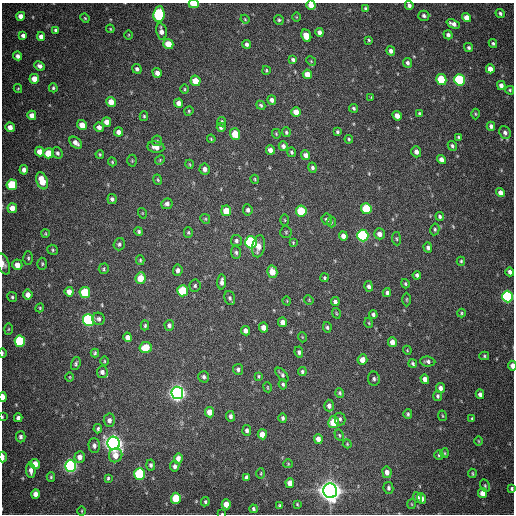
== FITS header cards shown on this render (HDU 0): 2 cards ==
NAXIS1  =                  512
NAXIS2  =                  512

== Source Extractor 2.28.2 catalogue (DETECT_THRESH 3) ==
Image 512 x 512 px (HDU 0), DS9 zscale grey, 1 PNG px = 1 image px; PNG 516 x 516 px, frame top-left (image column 1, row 512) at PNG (2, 3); each listed source drawn as its Kron ellipse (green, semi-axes under 4 px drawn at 4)
Background 599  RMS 17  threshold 52.3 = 3 sigma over >= 5 px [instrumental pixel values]
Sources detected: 268; all 268 listed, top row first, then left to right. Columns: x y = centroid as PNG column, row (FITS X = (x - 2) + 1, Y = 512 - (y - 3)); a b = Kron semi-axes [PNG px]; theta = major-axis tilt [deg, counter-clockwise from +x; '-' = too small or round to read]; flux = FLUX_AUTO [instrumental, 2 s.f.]
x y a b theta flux
194 4 5 3 - 2.5e+04
311 5 4 4 - 1.1e+04
409 5 4 4 - 3.4e+03
365 8 4 4 - 1.5e+03
500 13 5 4 - 2.5e+03
159 14 8 5 83 1.2e+05
21 16 4 4 - 8.3e+03
424 16 5 5 - 3.1e+03
296 17 5 3 - 9.7e+02
85 18 5 4 - 1.4e+03
467 18 5 4 - 1.1e+04
245 19 4 3 - 1.3e+03
279 20 5 4 - 1.8e+03
453 24 7 4 -22 6.0e+03
110 29 4 3 - 1.1e+03
55 30 4 3 - 2.2e+03
161 31 8 5 -79 6.4e+03
319 32 4 4 - 4.8e+03
23 35 4 4 - 3.9e+03
129 35 5 3 - 1.0e+03
448 35 5 4 - 3.7e+03
306 36 6 5 - 1.6e+04
41 37 4 4 - 6.1e+03
369 40 3 3 - 1.3e+03
493 43 4 4 - 2.1e+03
168 44 5 5 - 2.0e+04
246 44 4 4 - 3.3e+03
469 47 5 4 - 2.5e+03
391 51 5 4 - 4.4e+03
18 56 4 4 - 4.3e+03
293 59 4 3 - 2.5e+03
311 61 5 4 - 1.5e+03
407 63 5 4 - 2.9e+03
40 66 5 4 - 4.3e+03
137 69 5 4 - 3.0e+03
490 69 4 4 - 9.8e+03
266 70 4 3 - 1.3e+03
157 73 5 4 - 6.3e+03
307 74 5 4 - 1.2e+04
34 79 5 5 - 1.4e+04
441 79 5 5 - 5.6e+04
459 80 6 5 - 1.1e+05
195 81 5 5 - 1.9e+04
501 85 4 4 - 5.8e+03
53 88 4 4 - 1.9e+03
18 89 4 4 - 1.1e+03
185 89 5 3 - 1.2e+03
510 90 4 4 - 1.5e+03
371 97 3 3 - 9.1e+02
272 100 5 4 - 4.2e+03
111 102 5 5 - 1.4e+04
179 103 4 4 - 6.0e+03
261 105 5 3 - 1.9e+03
354 108 4 3 - 2.0e+03
189 111 5 4 - 1.4e+03
296 112 5 4 - 1.0e+04
419 114 4 3 - 1.5e+03
475 114 5 3 - 1.3e+03
32 115 4 4 - 7.8e+03
144 116 5 4 - 1.5e+03
397 116 5 4 - 8.4e+03
107 122 5 4 - 8.3e+03
222 122 4 4 - 2.1e+03
82 125 5 5 - 1.3e+04
491 126 4 4 - 3.7e+03
10 127 5 4 - 7.8e+03
99 127 5 4 - 5.2e+03
221 127 5 4 - 3.1e+03
119 132 4 4 - 6.5e+03
286 132 5 4 - 2.1e+03
337 132 3 3 - 1.8e+03
505 133 7 5 -67 4.3e+03
235 134 6 5 - 2.4e+04
276 134 5 3 - 1.1e+03
458 137 4 3 - 1.5e+03
211 139 4 3 - 1.1e+03
349 139 4 3 - 1.4e+03
157 141 5 5 - 1.9e+03
76 143 7 5 -40 6.3e+03
283 146 5 4 - 3.3e+03
452 146 5 4 - 2.4e+03
156 147 8 6 -9 8.6e+03
270 150 5 4 - 5.3e+03
40 152 5 4 - 9.7e+03
291 152 5 4 - 2.1e+03
416 152 6 5 - 5.1e+03
48 153 5 5 - 2.6e+04
57 153 6 5 - 3.1e+03
100 154 4 3 - 1.4e+03
306 155 5 4 - 5.8e+03
441 159 5 4 - 6.0e+03
160 160 5 4 - 1.3e+03
132 161 6 5 - 1.4e+03
112 162 4 4 - 1.3e+03
190 164 4 3 - 1.0e+03
313 168 5 4 - 2.7e+03
205 169 6 5 - 4.6e+03
24 170 5 4 - 4.4e+03
255 179 5 3 - 1.3e+03
158 180 5 3 - 1.2e+03
42 181 9 5 -70 2.4e+04
12 185 5 5 - 6.2e+04
500 193 5 4 - 8.5e+03
112 199 5 4 - 3.0e+03
167 204 5 5 - 4.2e+03
12 208 5 4 - 1.1e+04
366 209 5 5 - 5.1e+04
248 210 5 4 - 3.3e+03
226 211 5 5 - 2.0e+04
301 211 5 5 - 4.5e+04
142 213 5 3 - 1.0e+03
440 216 4 3 - 2.5e+03
205 219 5 4 - 1.4e+03
327 219 6 5 - 3.5e+03
285 220 5 3 - 1.2e+03
331 222 5 3 - 1.2e+03
435 229 6 4 80 1.9e+03
139 231 4 4 - 2.1e+03
188 232 5 4 - 1.8e+03
286 232 6 6 - 1.8e+03
45 233 4 3 - 1.1e+03
379 234 5 5 - 6.9e+03
343 236 4 4 - 5.5e+03
363 236 6 5 - 1.6e+05
396 239 7 4 -82 1.6e+03
236 241 6 5 - 2.9e+03
251 242 6 5 - 1.9e+05
293 243 4 3 - 1.1e+03
119 244 6 5 - 2.8e+03
259 246 11 6 78 9.9e+03
428 247 5 4 - 3.2e+03
53 250 5 5 - 1.7e+03
236 252 6 5 - 2.5e+03
28 258 6 4 -89 2.1e+03
140 260 5 4 - 1.4e+03
461 261 4 4 - 1.3e+03
3 264 11 6 -70 4.9e+03
42 264 6 5 - 1.8e+03
17 265 5 5 - 1.1e+04
104 269 5 5 - 1.8e+03
178 270 6 5 - 4.4e+03
272 272 6 5 - 1.4e+04
510 272 4 3 - 4.2e+03
417 275 4 4 - 2.7e+03
141 278 6 5 - 2.4e+04
325 278 4 4 - 1.6e+03
222 282 7 4 87 4.2e+03
405 284 5 4 - 1.7e+03
195 286 6 5 - 2.2e+03
369 286 5 4 - 3.2e+03
183 291 5 5 - 5.2e+04
69 292 5 4 - 8.9e+03
85 292 5 5 - 6.2e+04
387 292 4 4 - 2.4e+03
28 295 5 4 - 9.2e+03
12 297 5 5 - 2.0e+03
507 297 6 5 - 1.9e+05
230 298 7 5 -71 2.6e+03
407 299 7 3 90 1.3e+03
309 300 5 4 - 1.2e+03
287 301 4 3 - 8.5e+02
335 302 4 4 - 3.9e+03
40 308 4 4 - 1.3e+03
336 313 5 3 - 1.1e+03
461 313 4 4 - 1.4e+03
373 315 4 3 - 2.6e+03
98 319 6 6 - 2.9e+03
88 320 6 5 - 2.0e+05
283 322 5 4 - 6.3e+03
369 323 5 3 - 1.1e+03
145 325 5 3 - 1.6e+03
169 325 5 4 - 3.5e+03
263 327 5 4 - 7.2e+03
327 327 5 3 - 1.9e+03
8 329 5 3 - 1.2e+03
245 331 5 4 - 5.5e+03
128 337 5 4 - 5.8e+03
302 337 5 3 - 9.6e+02
20 341 5 5 - 9.1e+04
392 342 5 4 - 7.3e+03
146 347 6 5 - 2.4e+04
407 350 4 3 - 1.0e+03
299 352 6 4 -82 2.8e+03
2 353 5 2 - 2.0e+03
95 353 4 3 - 1.8e+03
484 356 5 4 - 1.6e+03
362 360 5 5 - 9.0e+03
104 361 4 3 - 9.8e+02
428 361 7 5 -5 3.4e+03
413 363 4 3 - 1.9e+03
76 364 6 4 71 2.1e+03
512 366 5 3 - 8.8e+03
238 369 5 5 - 2.7e+03
302 371 4 4 - 2.2e+03
102 372 6 5 - 4.6e+03
282 375 8 4 -48 2.5e+03
259 376 4 3 - 1.3e+03
70 377 5 3 - 1.0e+03
204 377 6 5 - 2.8e+03
374 379 7 6 - 3.3e+03
425 379 5 4 - 7.2e+03
283 384 5 4 - 2.0e+03
268 387 5 2 - 1.0e+03
440 388 5 4 - 5.3e+03
177 393 6 6 - 6.5e+05
340 393 5 4 - 1.7e+03
480 394 5 4 - 3.8e+03
438 396 5 4 - 2.3e+03
3 397 5 3 - 1.4e+04
329 406 6 5 - 4.6e+03
210 412 5 4 - 1.3e+04
408 414 5 3 - 2.1e+03
230 416 5 4 - 3.7e+03
442 416 5 3 - 1.0e+03
2 417 3 2 - 8.7e+02
18 418 4 4 - 4.1e+03
283 418 4 4 - 2.2e+03
340 419 6 5 - 2.3e+03
472 419 4 3 - 1.5e+03
109 420 7 5 -87 5.1e+03
333 422 6 5 - 2.9e+04
98 429 4 3 - 2.2e+03
247 430 5 4 - 3.2e+03
262 434 5 4 - 1.1e+04
339 435 6 4 -61 1.5e+03
21 437 5 4 - 3.5e+03
318 439 5 4 - 6.8e+03
479 441 5 3 - 1.0e+03
114 443 6 6 - 8.7e+05
347 444 4 4 - 1.2e+03
94 446 7 6 - 4.3e+03
445 453 5 3 - 1.2e+03
116 455 7 6 - 1.1e+04
439 455 4 4 - 1.6e+03
3 457 5 2 - 6.8e+03
80 457 6 5 - 7.3e+03
178 458 5 4 - 6.7e+03
35 464 5 4 - 1.5e+04
288 464 4 4 - 1.1e+03
151 465 5 4 - 2.8e+03
70 466 6 5 - 3.0e+05
175 466 5 4 - 3.6e+03
31 470 8 4 -85 5.7e+03
387 472 6 4 -80 7.4e+03
261 473 5 3 - 1.1e+03
472 473 4 3 - 1.3e+03
140 474 6 5 - 1.1e+05
51 477 4 3 - 1.7e+03
246 477 4 3 - 3.0e+03
108 478 4 3 - 1.6e+03
290 483 5 4 - 1.0e+04
485 486 6 4 -64 1.7e+03
388 488 6 5 - 2.8e+03
512 488 3 3 - 1.9e+03
330 491 7 7 - 1.3e+06
483 493 5 4 - 1.3e+04
36 494 5 4 - 9.0e+03
417 497 5 4 - 3.9e+03
176 498 5 5 - 3.8e+04
421 498 5 4 - 7.1e+03
205 502 5 4 - 1.8e+03
226 504 5 4 - 1.3e+04
297 504 3 2 - 1.1e+03
412 504 5 3 - 1.1e+03
280 505 3 3 - 1.4e+03
253 509 4 3 - 2.3e+03
82 511 5 3 - 1.1e+03
222 514 3 2 - 8.5e+02
At the frame edge (FLAGS 8, measured only in part): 12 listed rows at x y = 194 4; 311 5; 409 5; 3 264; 507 297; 2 353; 512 366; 3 397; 2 417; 3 457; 512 488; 222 514